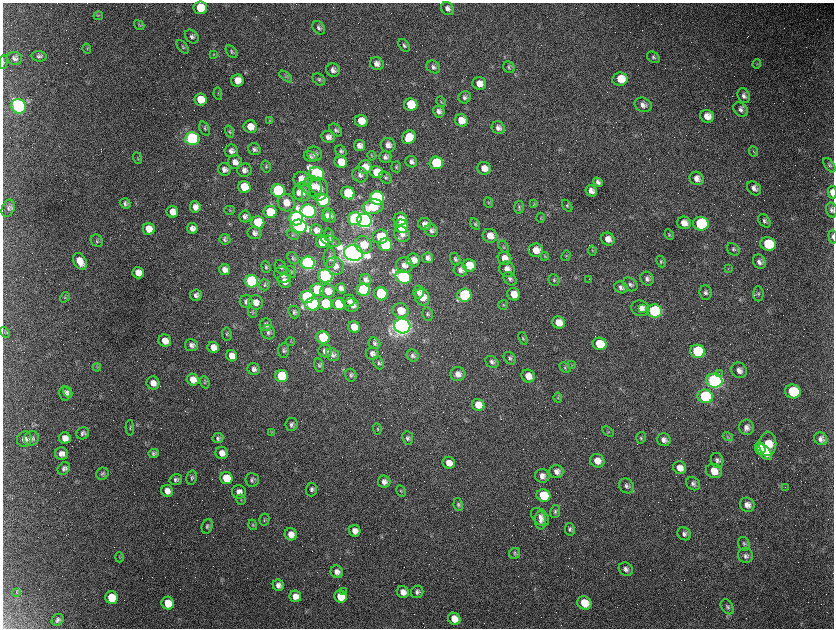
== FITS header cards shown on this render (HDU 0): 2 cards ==
NAXIS1  =                 1663 / length of data axis 1
NAXIS2  =                 1252 / length of data axis 2

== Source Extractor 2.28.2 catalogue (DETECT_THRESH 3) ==
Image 1663 x 1252 px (HDU 0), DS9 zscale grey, zoomed out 1/2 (1 PNG px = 2 x 2 image px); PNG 836 x 630 px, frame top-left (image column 2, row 1251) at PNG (3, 3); each listed source drawn as its Kron ellipse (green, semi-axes under 4 px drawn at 4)
Background 2550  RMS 44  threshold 132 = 3 sigma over >= 5 px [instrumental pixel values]
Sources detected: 461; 130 cannot appear on this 1/2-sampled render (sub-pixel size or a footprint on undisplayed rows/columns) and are neither listed nor drawn; the other 331 listed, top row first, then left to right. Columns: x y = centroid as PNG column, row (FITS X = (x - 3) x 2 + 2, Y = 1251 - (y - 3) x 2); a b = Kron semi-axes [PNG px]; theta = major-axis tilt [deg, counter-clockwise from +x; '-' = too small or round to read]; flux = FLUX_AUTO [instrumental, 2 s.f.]
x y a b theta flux
200 8 7 6 - 2.4e+05
448 9 7 6 - 4.0e+04
98 16 5 2 - 7.4e+03
139 25 6 4 -37 1.2e+04
319 28 7 5 -50 2.8e+04
192 36 8 6 -45 3.2e+04
404 45 7 4 -54 2.0e+04
183 47 8 4 -51 1.5e+04
87 49 5 2 - 7.1e+03
231 52 7 4 -50 1.8e+04
214 54 4 3 - 8.9e+03
39 56 7 5 -7 2.4e+04
653 57 7 5 -33 2.0e+04
15 58 7 6 - 3.1e+04
3 62 7 3 86 9.4e+03
377 64 7 6 - 5.1e+04
757 64 5 3 - 9.3e+03
433 67 7 6 - 3.1e+04
509 67 6 5 - 1.8e+04
333 70 7 6 - 3.8e+04
286 76 7 4 -40 1.6e+04
319 79 7 5 -46 1.9e+04
620 79 8 6 8 1.7e+05
237 81 6 6 - 9.4e+04
479 84 7 6 - 8.3e+04
218 94 6 3 -81 9.2e+03
744 96 7 6 - 3.6e+04
465 97 6 6 - 2.8e+04
201 100 6 6 - 1.7e+05
441 102 5 4 - 1.2e+04
411 104 7 6 - 2.9e+05
643 105 8 7 - 4.8e+04
19 106 7 7 - 2.3e+06
741 109 8 6 -44 3.9e+04
439 111 6 5 - 3.7e+04
707 116 7 6 - 9.5e+04
269 120 4 4 - 9.3e+03
461 120 6 6 - 1.2e+05
361 121 6 6 - 1.6e+05
250 127 7 6 - 1.0e+05
498 128 7 6 - 4.2e+04
205 129 7 5 -66 1.9e+04
336 130 7 5 -44 2.3e+04
229 132 6 4 -72 1.4e+04
328 137 7 6 - 5.0e+04
409 137 7 6 - 2.1e+05
192 139 7 6 - 3.2e+06
388 145 7 7 - 5.0e+04
359 146 5 5 - 4.7e+04
254 149 6 5 - 2.6e+04
231 151 7 6 - 4.0e+04
341 151 6 5 - 2.1e+04
753 151 5 2 - 6.8e+03
315 154 7 7 - 3.9e+04
372 156 5 3 - 9.1e+03
310 157 7 5 -27 2.4e+04
385 157 6 6 - 3.3e+04
138 158 6 3 -74 8.8e+03
235 162 7 7 - 6.0e+04
341 162 6 6 - 1.7e+05
411 162 6 5 - 3.2e+04
436 163 7 6 - 7.2e+05
829 165 8 4 -54 1.9e+04
266 166 6 4 -73 1.5e+04
365 167 7 6 - 1.2e+05
396 167 5 5 - 1.5e+04
484 168 7 6 - 7.7e+04
224 169 6 6 - 4.3e+04
244 170 7 6 - 4.3e+04
377 172 6 6 - 1.9e+05
317 174 8 6 -32 2.7e+06
360 175 8 7 - 3.8e+04
385 177 7 5 -42 2.1e+04
697 178 7 6 - 5.8e+04
301 179 8 7 - 1.0e+05
598 182 5 4 - 3.1e+04
316 186 8 5 -73 4.1e+04
244 187 6 6 - 3.0e+05
312 187 10 9 - 7.0e+04
754 188 8 6 -42 4.4e+04
319 189 11 9 -84 8.0e+04
278 191 7 6 - 1.9e+06
591 191 6 5 - 5.1e+04
302 192 9 8 - 9.2e+04
832 192 7 3 -86 8.3e+04
298 193 7 4 -73 3.4e+04
348 193 7 6 - 3.5e+05
377 198 7 6 - 2.3e+06
323 200 7 6 - 1.5e+06
488 202 5 4 - 1.0e+04
125 203 5 5 - 2.3e+04
286 203 9 8 - 1.1e+05
534 204 4 3 - 8.8e+03
567 206 7 4 -56 1.3e+04
195 207 6 5 - 5.5e+04
373 207 10 7 9 3.1e+05
519 207 6 5 - 1.6e+04
8 208 9 6 67 2.7e+04
230 210 5 4 - 1.1e+04
831 210 7 5 -75 2.5e+04
308 211 8 6 -8 3.9e+06
172 212 6 6 - 8.3e+04
270 212 6 6 - 3.9e+05
329 215 8 5 -56 4.0e+04
245 216 6 6 - 3.3e+04
327 216 6 4 -89 2.7e+04
541 218 5 3 - 8.4e+03
296 219 7 7 - 3.7e+06
355 219 7 6 - 1.5e+06
400 219 7 6 - 8.8e+04
364 220 7 6 - 5.9e+06
764 221 7 5 -45 2.4e+04
258 222 6 6 - 5.5e+05
684 223 7 6 - 7.7e+04
425 224 6 6 - 5.5e+04
475 224 6 4 -58 1.4e+04
701 224 8 7 - 9.8e+05
299 226 8 6 -15 2.4e+06
401 226 7 6 - 5.9e+05
192 228 5 5 - 5.2e+04
149 229 6 6 - 1.2e+05
316 230 6 5 - 4.9e+04
431 231 7 6 - 3.4e+04
255 233 7 6 - 3.4e+04
402 234 8 7 - 6.1e+04
669 234 5 3 - 1.1e+04
293 235 6 4 -21 1.5e+04
329 236 7 4 -74 2.1e+04
490 236 7 7 - 9.3e+04
380 237 8 7 - 2.6e+05
833 237 7 3 -86 2.0e+04
225 239 5 5 - 2.3e+04
608 239 7 6 - 6.8e+04
97 241 6 5 - 1.7e+04
331 241 10 5 -16 2.7e+04
322 242 6 6 - 4.0e+05
768 244 8 6 -14 3.5e+05
363 245 9 7 -54 2.0e+05
385 245 7 6 - 8.5e+05
504 247 7 4 -55 1.6e+04
733 249 7 5 -42 2.1e+04
536 250 7 7 - 9.8e+04
592 250 5 3 - 9.1e+03
353 253 9 8 - 1.1e+07
545 256 4 4 - 9.2e+03
566 256 5 4 - 1.1e+04
293 258 6 5 - 1.7e+04
330 258 10 6 88 3.3e+04
428 258 5 5 - 3.7e+04
504 258 7 6 - 8.2e+04
455 259 7 4 -60 1.9e+04
413 260 7 6 - 9.2e+04
80 261 9 6 -59 1.1e+05
661 261 6 4 -65 1.4e+04
759 262 7 6 - 4.1e+04
308 263 7 6 - 4.5e+06
404 265 8 7 - 6.0e+04
469 265 7 6 - 2.2e+05
335 266 9 8 - 7.1e+04
266 267 6 4 -71 1.6e+04
281 267 7 5 -65 2.3e+04
507 269 8 7 - 5.9e+04
728 269 4 2 - 6.7e+03
225 270 5 5 - 5.5e+04
460 270 7 6 - 4.6e+04
291 272 6 4 -54 1.2e+04
138 273 6 5 - 1.0e+05
283 275 8 7 - 5.1e+04
325 276 7 6 - 1.8e+06
403 277 8 6 -26 2.4e+06
510 279 7 5 -51 2.7e+04
589 279 3 2 - 4.5e+03
647 279 7 6 - 3.4e+04
366 280 6 5 - 3.3e+04
554 280 6 5 - 1.6e+04
251 281 6 6 - 1.9e+06
285 281 7 6 - 6.8e+04
630 284 8 6 -40 2.9e+04
265 285 5 5 - 1.7e+04
621 287 7 5 -26 3.5e+04
341 288 5 4 - 4.0e+04
317 290 6 6 - 5.7e+05
363 290 7 6 - 1.5e+06
328 291 7 6 - 1.1e+05
418 292 6 5 - 4.5e+04
705 292 7 6 - 2.9e+04
381 294 7 6 - 7.4e+05
514 294 6 6 - 1.1e+05
758 294 7 5 89 2.3e+04
196 295 6 5 - 3.1e+04
464 295 7 6 - 1.1e+06
65 297 5 4 - 1.3e+04
307 297 6 6 - 1.5e+06
422 297 8 7 - 1.4e+05
348 300 7 6 - 5.6e+04
246 302 6 6 - 3.1e+04
256 302 7 7 - 6.4e+04
326 303 6 6 - 7.6e+05
312 304 7 6 - 1.5e+06
339 304 6 6 - 4.6e+05
352 305 7 6 - 4.8e+04
503 305 5 4 - 1.1e+04
640 308 9 8 - 7.9e+04
643 308 2 1 - 4.6e+03
401 311 8 7 - 1.6e+05
654 311 7 6 - 1.5e+06
252 312 6 3 -65 8.5e+03
294 312 6 5 - 2.3e+04
427 314 6 5 - 2.0e+04
559 322 6 6 - 1.3e+05
266 325 6 6 - 3.0e+04
402 326 8 7 - 1.0e+07
354 327 6 5 - 1.3e+05
5 332 6 3 -58 1.1e+04
268 332 7 6 - 2.7e+04
227 334 7 5 -80 1.7e+04
323 337 6 6 - 6.6e+05
523 338 6 4 -69 1.4e+04
165 341 6 6 - 1.0e+05
290 342 4 1 - 3.7e+03
375 343 6 5 - 2.3e+04
599 344 7 6 - 2.9e+05
191 345 6 6 - 3.1e+04
213 347 6 5 - 8.9e+04
284 350 7 5 86 2.2e+04
325 351 7 6 - 4.4e+04
698 351 7 6 - 7.3e+05
372 354 6 6 - 4.0e+04
332 355 7 6 - 2.8e+04
413 355 6 5 - 2.5e+04
232 356 6 5 - 7.8e+04
510 358 7 5 -45 2.3e+04
492 362 7 5 -36 2.8e+04
379 363 7 5 -68 1.8e+04
319 365 7 5 -78 1.8e+04
572 365 4 2 - 6.3e+03
97 367 4 2 - 7.7e+03
565 367 6 4 -38 1.4e+04
254 369 6 6 - 3.6e+04
739 370 8 7 - 5.2e+04
719 373 2 2 - 4.4e+03
458 374 7 7 - 5.7e+04
351 375 6 6 - 2.0e+04
281 376 6 6 - 7.5e+05
528 376 7 6 - 9.3e+04
193 380 6 5 - 1.0e+05
714 381 8 7 - 4.2e+06
205 382 6 4 -67 1.5e+04
153 383 6 6 - 6.6e+04
793 391 8 7 - 4.1e+05
68 392 6 3 -62 1.6e+04
65 393 7 5 -79 3.6e+04
705 396 8 6 -15 9.3e+05
558 398 5 4 - 1.1e+04
478 405 6 6 - 1.2e+05
291 424 6 6 - 2.7e+04
746 427 8 7 - 5.1e+04
130 428 8 4 -87 1.4e+04
377 429 6 4 -84 1.2e+04
608 431 6 3 -33 1.1e+04
271 432 3 3 - 6.7e+03
83 433 6 5 - 2.8e+04
728 437 5 4 - 1.3e+04
31 438 7 7 - 3.2e+04
65 438 6 5 - 6.1e+04
218 438 5 5 - 2.5e+04
408 438 7 5 -79 2.8e+04
641 438 6 4 74 1.6e+04
24 439 8 7 - 3.7e+04
821 439 7 6 - 4.7e+04
664 440 7 6 - 4.4e+04
768 444 12 8 89 2.5e+05
760 448 6 5 - 1.8e+05
765 452 9 5 -49 1.4e+05
154 453 5 4 - 2.1e+04
222 453 6 6 - 6.2e+04
61 454 6 6 - 5.1e+04
717 460 7 6 - 2.9e+04
597 461 7 6 - 8.8e+04
449 463 6 6 - 9.3e+04
64 468 7 5 51 3.1e+04
680 468 7 6 - 7.9e+04
556 471 7 6 - 4.9e+04
714 471 8 7 - 1.2e+05
102 474 6 6 - 2.2e+04
542 476 7 6 - 5.1e+04
192 478 7 5 75 2.1e+04
226 478 6 6 - 2.6e+05
176 479 6 5 - 2.5e+04
252 480 7 7 - 2.3e+04
384 482 6 6 - 4.1e+04
693 484 7 6 - 3.0e+04
626 486 8 7 - 3.2e+04
785 487 2 2 - 2.0e+03
311 489 7 5 88 2.6e+04
167 491 6 5 - 6.2e+04
401 491 6 3 -61 1.1e+04
239 492 7 7 - 5.3e+04
543 495 7 6 - 4.0e+05
241 500 5 4 - 1.3e+04
458 505 6 4 -80 1.9e+04
747 505 7 7 - 5.9e+04
555 511 6 5 - 1.9e+04
540 517 11 7 -44 5.4e+04
264 519 6 5 - 1.6e+04
540 520 9 5 -87 3.8e+04
253 525 5 4 - 1.0e+04
207 526 7 5 72 2.3e+04
570 529 6 5 - 2.2e+04
355 531 6 5 - 6.0e+04
291 534 6 6 - 6.9e+04
684 534 7 6 - 2.9e+04
744 544 7 5 -74 2.1e+04
515 553 6 5 - 1.6e+04
746 556 8 7 - 3.2e+04
119 557 5 2 - 6.6e+03
626 569 7 6 - 3.8e+04
337 572 6 6 - 4.6e+04
278 585 5 5 - 4.3e+04
343 591 2 1 - 9.5e+03
16 592 4 2 - 5.2e+03
403 592 6 5 - 6.3e+04
417 592 6 6 - 2.8e+04
295 596 6 5 - 7.2e+04
340 596 6 6 - 1.9e+05
112 597 6 6 - 3.0e+05
168 603 6 6 - 1.9e+05
584 603 7 6 - 1.7e+05
727 607 8 5 -57 2.5e+04
454 619 6 6 - 1.0e+05
58 620 6 5 - 2.7e+04
At the frame edge (FLAGS 8, measured only in part): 3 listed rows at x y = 3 62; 832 192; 833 237
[130 sub-pixel or undisplayed-footprint detections neither listed nor drawn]